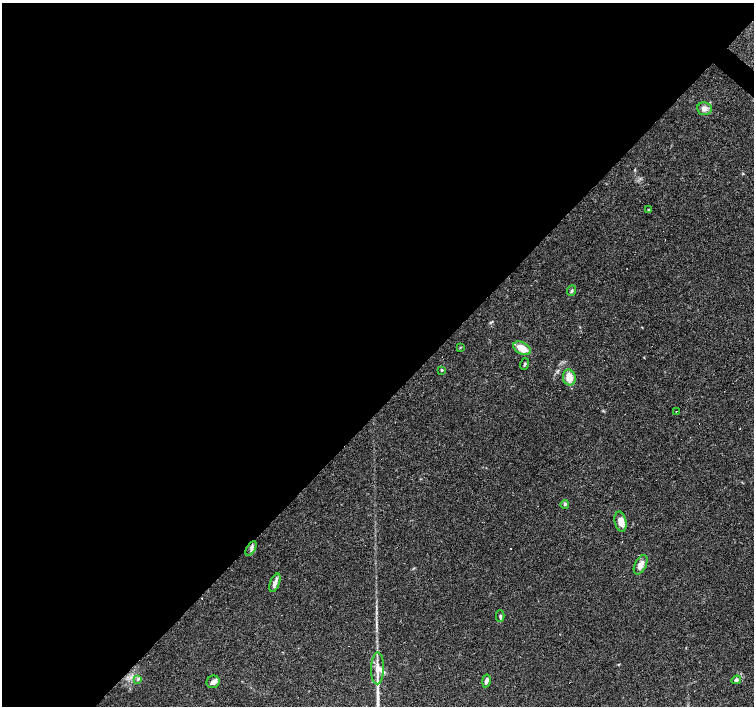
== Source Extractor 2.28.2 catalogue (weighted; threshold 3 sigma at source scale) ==
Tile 5 of 4 x 4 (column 1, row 2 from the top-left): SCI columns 3-1506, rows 3046-4453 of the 6016 x 6022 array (HDU 1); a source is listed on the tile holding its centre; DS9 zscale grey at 2 x 2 block average (1 PNG px = mean of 2 x 2 image px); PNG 756 x 708 px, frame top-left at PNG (2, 3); each listed source drawn as its Kron ellipse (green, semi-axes under 4 px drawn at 4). Shown black and unused: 57% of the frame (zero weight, under 3 of 4 exposures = <1% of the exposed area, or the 3 px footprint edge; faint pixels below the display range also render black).
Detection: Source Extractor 2.28.2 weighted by HDU 2 'WHT'; one run over the whole footprint, this tile lists its part. Background 0.038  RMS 0.0036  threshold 0.0164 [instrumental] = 3 sigma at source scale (4.5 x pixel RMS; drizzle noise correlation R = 1.50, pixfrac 1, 0.0396/0.0396 arcsec/px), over >= 5 px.
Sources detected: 29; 7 cosmic-ray / hot-pixel residue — neither listed nor drawn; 2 inside a brighter listed object's ellipse — not listed separately; the other 20 listed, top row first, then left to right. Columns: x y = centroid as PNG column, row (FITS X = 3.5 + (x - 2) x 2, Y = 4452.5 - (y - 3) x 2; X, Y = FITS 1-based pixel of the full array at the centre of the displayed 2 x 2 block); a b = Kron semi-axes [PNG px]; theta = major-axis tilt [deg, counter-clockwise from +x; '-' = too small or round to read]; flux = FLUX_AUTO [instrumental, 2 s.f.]
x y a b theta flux
704 109 7 6 - 4.3
649 210 3 2 - 0.61
572 290 5 3 - 1.4
460 347 3 2 - 0.51
522 348 9 6 -28 10
525 364 6 3 70 1.2
442 370 2 2 - 0.99
569 377 8 6 -76 10
676 411 2 2 - 0.52
565 504 4 3 - 1
620 522 10 5 -78 7.8
251 549 8 4 59 2.3
641 565 10 5 64 5.6
275 583 10 5 68 3.6
500 616 5 3 - 1.3
378 668 16 6 89 8.3
138 680 4 2 - 0.74
736 680 5 4 - 2
486 681 6 3 79 2.5
213 682 7 6 - 2.9